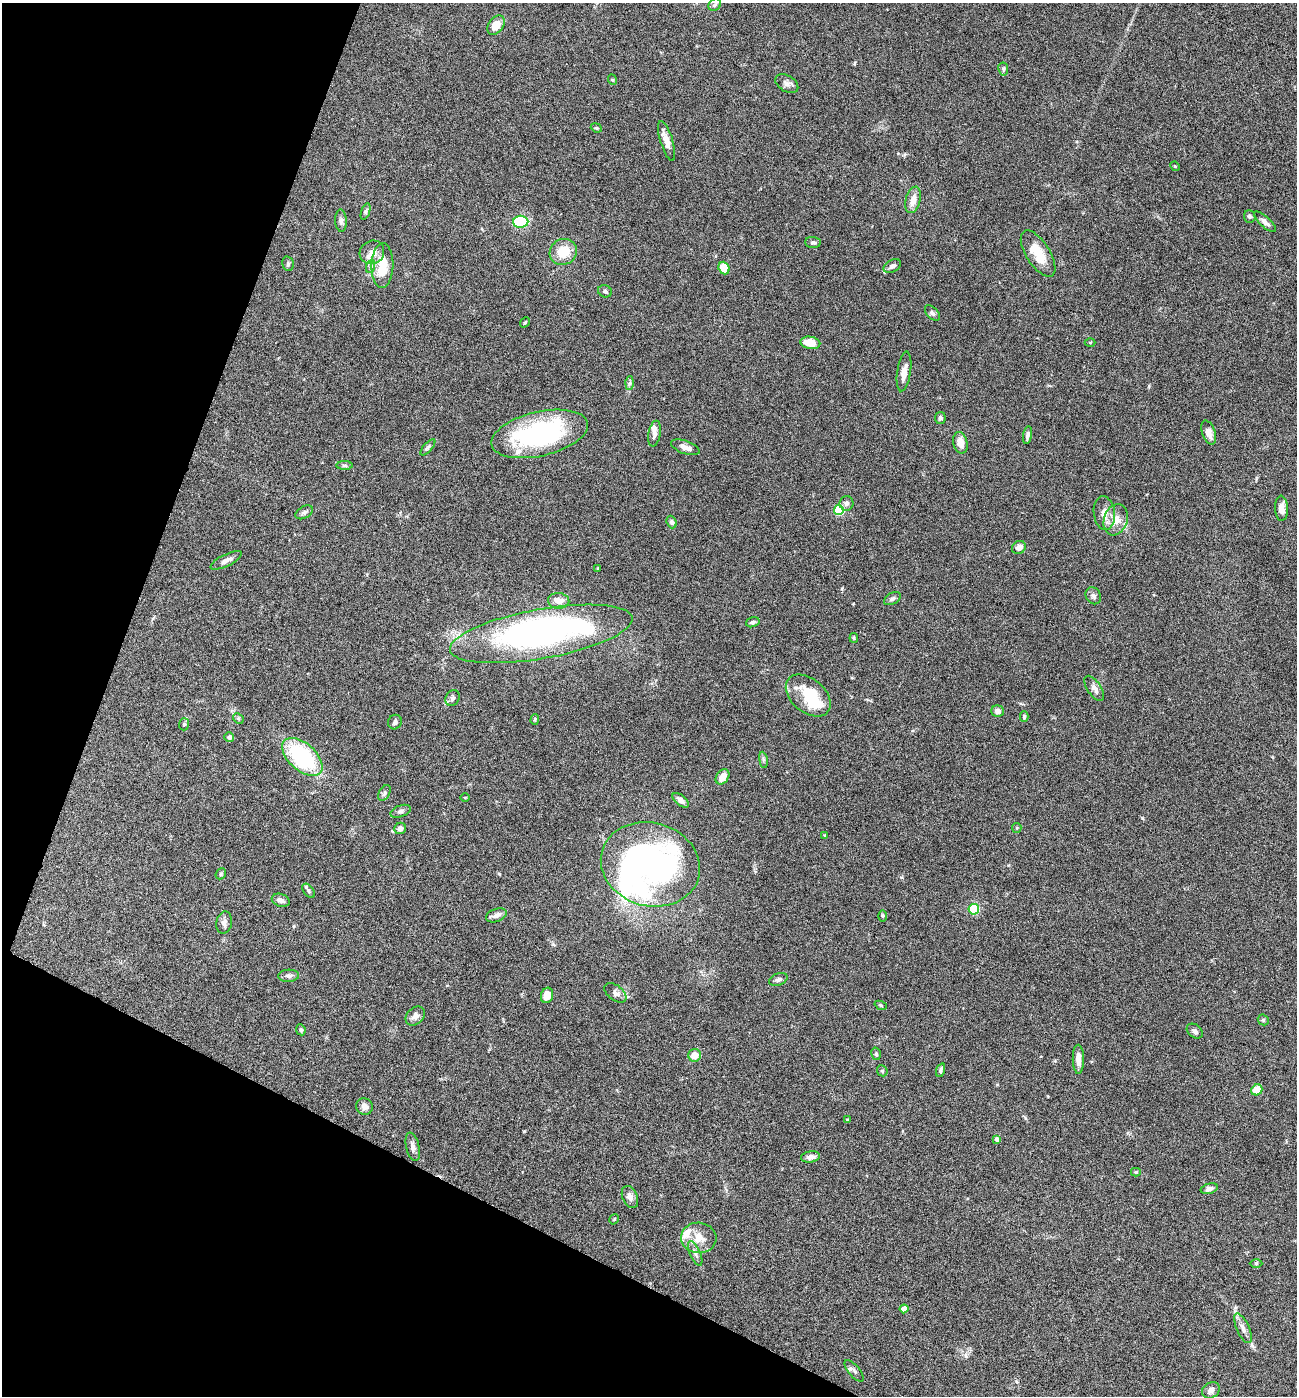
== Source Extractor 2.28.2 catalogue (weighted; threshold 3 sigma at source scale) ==
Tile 9 of 4 x 4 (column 1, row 3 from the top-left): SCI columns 272-1566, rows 1395-2788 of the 5587 x 5578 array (HDU 1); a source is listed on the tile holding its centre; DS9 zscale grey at full resolution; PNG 1299 x 1398 px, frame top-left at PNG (2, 3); each listed source drawn as its Kron ellipse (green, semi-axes under 4 px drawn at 4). Shown black and unused: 20% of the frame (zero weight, under 4 of 8 exposures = <1% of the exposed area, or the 3 px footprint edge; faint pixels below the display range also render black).
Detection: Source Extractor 2.28.2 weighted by HDU 2 'WHT'; one run over the whole footprint, this tile lists its part. Background 0.0936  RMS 0.0046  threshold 0.0187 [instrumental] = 3 sigma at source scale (4.09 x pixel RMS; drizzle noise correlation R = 1.36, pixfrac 0.8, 0.05/0.05 arcsec/px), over >= 5 px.
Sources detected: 123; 5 inside a brighter object's white glare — neither listed nor drawn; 4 inside a brighter listed object's ellipse — not listed separately; the other 114 listed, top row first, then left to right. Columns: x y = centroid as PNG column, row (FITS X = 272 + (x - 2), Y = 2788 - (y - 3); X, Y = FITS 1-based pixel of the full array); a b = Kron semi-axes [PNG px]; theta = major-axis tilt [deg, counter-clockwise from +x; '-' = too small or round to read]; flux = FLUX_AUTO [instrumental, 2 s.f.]
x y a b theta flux
715 5 7 5 43 0.87
496 25 10 7 53 5.4
1003 69 6 5 - 0.78
613 80 5 3 - 0.39
787 84 12 8 -32 1.8
596 128 6 4 -22 0.52
667 141 21 6 -73 4
1175 166 5 4 - 0.47
913 200 13 7 75 4.1
365 211 8 4 72 0.77
1250 216 6 5 - 0.72
341 221 11 5 -87 1.3
521 222 7 6 - 19
1265 222 14 5 -42 1.7
813 242 8 5 -4 1
372 252 12 11 - 3.8
563 252 14 12 26 7.7
1038 254 26 11 -58 8.8
288 264 7 5 -77 0.78
382 265 22 11 89 9.9
371 266 7 4 70 0.9
892 266 9 6 30 1.5
724 268 6 5 - 6.2
605 291 7 6 - 0.87
932 313 9 5 -46 0.92
525 322 5 3 - 0.49
1090 342 5 3 - 0.4
810 343 10 6 -10 6
904 371 20 6 81 3.1
630 383 6 4 88 0.83
940 418 6 5 - 1
1209 433 12 6 -71 3.5
540 434 49 22 13 65
655 434 13 6 80 1.8
1027 435 9 4 78 1.2
960 443 11 7 -76 3.7
428 447 10 4 48 0.84
685 447 15 6 -20 2.6
345 465 8 4 -1 0.71
846 503 7 7 - 1.3
1281 508 12 6 -88 3.1
839 510 5 5 - 27
304 512 9 6 29 1.2
1104 513 17 10 -84 3.8
1116 520 16 11 71 5.3
672 522 6 5 - 1.1
1019 547 7 6 - 2.8
226 560 17 6 27 2
598 569 3 3 - 0.39
1093 596 9 7 -56 1.3
892 599 9 5 28 1.1
559 601 10 8 -5 3.6
753 622 7 5 17 0.95
541 634 92 24 10 160
854 638 5 4 - 0.44
1094 688 14 6 -56 2.1
808 696 26 17 -40 15
452 698 8 6 57 1.2
998 711 6 5 - 1.8
1024 717 5 4 - 0.76
238 718 6 4 -46 0.61
535 719 5 4 - 0.55
395 722 7 6 - 1.3
184 724 6 5 - 0.65
229 737 5 5 - 1.6
302 757 24 13 -42 40
763 760 8 4 -82 0.81
722 777 8 6 55 4
384 793 8 5 62 0.88
465 798 5 3 - 0.34
681 800 9 5 -40 2.1
400 811 10 6 20 1.2
400 828 6 5 - 1.8
1017 828 5 4 - 0.49
825 835 3 3 - 0.53
650 864 50 41 -16 150
221 874 6 5 - 0.56
309 891 8 5 -53 0.89
281 900 9 6 -19 1.7
974 909 5 5 - 27
496 915 11 6 19 1.8
882 916 6 4 -90 0.49
224 923 11 7 79 1.8
289 976 10 6 2 1.4
778 979 9 6 21 1.3
615 993 12 7 -37 1.7
547 995 8 6 72 5
881 1005 6 4 -21 0.49
415 1016 10 8 44 2
1263 1020 6 5 - 0.58
301 1030 5 4 - 0.73
1195 1031 9 6 -40 1.3
876 1054 6 5 - 0.75
695 1055 6 6 - 4
1078 1059 14 5 -89 3.5
941 1070 7 3 71 0.9
882 1071 6 5 - 0.56
1257 1090 6 5 - 7.6
364 1107 8 8 - 2
847 1120 4 3 - 0.58
997 1139 4 4 - 1.5
413 1147 14 6 -77 1.9
811 1157 9 5 8 2.3
1136 1172 5 4 - 0.56
1209 1189 9 5 14 1.7
630 1197 12 7 -66 2
614 1219 5 3 - 0.39
699 1238 18 15 -5 6.5
695 1253 13 5 -66 1.6
1256 1263 6 4 -1 0.55
904 1309 4 4 - 4.3
1243 1328 16 6 -66 2.2
854 1371 13 5 -50 1.3
1211 1390 9 7 37 2.2
Unlisted compact peaks at least as high as the median listed source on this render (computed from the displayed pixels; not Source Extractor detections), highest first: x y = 1142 818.